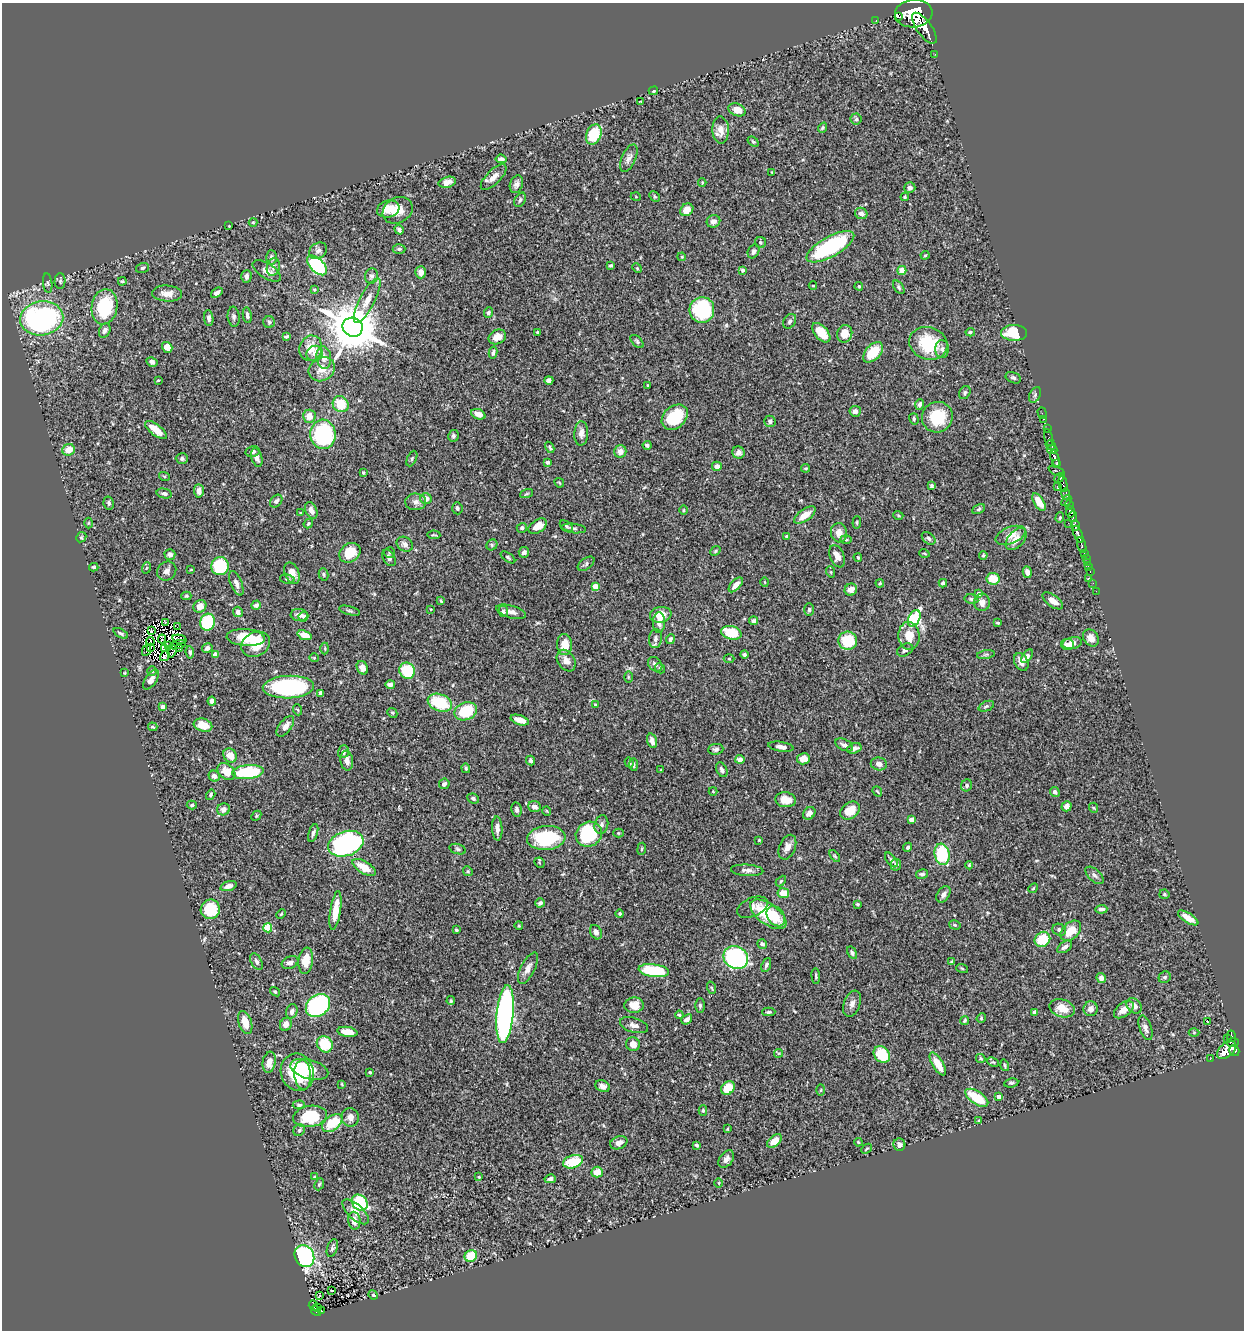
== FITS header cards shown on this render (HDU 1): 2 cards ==
NAXIS1  =                 1242
NAXIS2  =                 1328

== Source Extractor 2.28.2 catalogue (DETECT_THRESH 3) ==
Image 1242 x 1328 px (HDU 1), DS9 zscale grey, 1 PNG px = 1 image px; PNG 1246 x 1332 px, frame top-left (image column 1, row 1328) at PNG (2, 3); each listed source drawn as its Kron ellipse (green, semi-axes under 4 px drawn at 4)
Background 0.612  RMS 0.022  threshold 0.0655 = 3 sigma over >= 5 px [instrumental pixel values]
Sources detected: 496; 5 with non-positive FLUX_AUTO (blend fragments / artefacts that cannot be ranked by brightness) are neither listed nor drawn; the other 491 listed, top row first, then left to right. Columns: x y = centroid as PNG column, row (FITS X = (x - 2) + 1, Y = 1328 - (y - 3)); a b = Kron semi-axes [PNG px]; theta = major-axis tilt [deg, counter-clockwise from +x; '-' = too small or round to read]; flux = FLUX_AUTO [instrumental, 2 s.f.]
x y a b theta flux
914 13 19 14 6 8000
899 17 2 2 - 4800
876 20 3 2 - 19
924 28 18 7 -54 2900
935 54 2 2 - 7.6
653 91 5 3 - 2.5
640 101 3 2 - 0.86
737 110 9 6 -21 17
856 119 5 5 - 2.7
822 128 5 4 - 2.2
721 130 13 8 -88 14
594 134 10 7 68 54
753 142 6 4 -38 1.9
629 158 15 7 66 7.5
501 159 5 4 - 4
771 172 3 2 - 0.94
494 177 16 7 44 11
447 182 9 5 16 7.4
702 183 4 3 - 1.3
516 184 9 6 72 5.4
910 188 5 5 - 5.2
655 196 6 3 -45 1.8
636 197 5 3 - 1.1
905 197 4 3 - 1.7
520 200 7 5 61 3.1
388 209 11 8 16 22
398 210 16 12 30 21
687 210 7 6 - 16
861 213 6 5 - 6.3
713 221 7 6 - 8.2
253 222 4 4 - 1.6
229 226 2 2 - 0.97
399 230 5 4 - 3.2
760 242 5 5 - 2.6
830 247 27 10 29 160
399 249 6 5 - 2.8
318 251 10 7 35 6.2
754 251 7 5 60 4
925 255 4 4 - 1.6
271 257 7 5 -89 4.6
682 257 4 3 - 1.3
317 265 12 6 -45 120
611 265 4 3 - 2.7
273 267 9 6 74 5.7
142 268 7 5 18 2.9
637 268 5 4 - 1.6
743 270 4 4 - 3.5
902 270 4 4 - 19
267 271 16 7 -33 9.6
421 272 6 5 - 9.2
246 276 6 5 - 5.3
371 276 8 6 72 4
60 281 7 5 89 2.8
122 281 4 3 - 1.4
48 283 10 4 -84 2.9
813 286 4 3 - 1.1
859 286 4 3 - 1.4
899 287 7 4 -53 2.8
314 290 4 3 - 1.7
217 293 6 3 37 5.2
167 294 15 8 -4 13
367 301 25 7 62 16
104 307 18 13 80 88
702 310 13 12 - 120
488 312 5 4 - 3.4
247 315 8 4 -80 3.8
234 317 10 6 -85 4.2
42 318 22 17 9 380
209 318 8 4 -84 4.5
790 321 8 5 57 3.5
269 322 6 6 - 2.8
353 327 10 9 - 7800
105 330 7 5 65 5.1
537 332 3 2 - 1.5
970 332 5 4 - 1.8
821 333 11 6 -49 25
1014 333 13 8 0 40
845 334 9 7 77 18
286 337 4 3 - 1.9
497 337 9 7 25 13
637 341 8 5 -44 2.6
928 343 19 16 -20 68
167 347 6 4 -53 16
311 348 13 11 72 21
942 349 9 6 -89 4.7
873 352 12 7 47 43
314 353 8 7 - 6.1
493 353 6 3 77 3
324 358 11 7 -84 9.8
152 362 6 4 -30 4.8
322 369 13 11 31 17
1013 378 8 5 -22 3.4
158 380 3 3 - 1.4
549 380 4 4 - 5
648 385 3 2 - 1.2
965 393 7 5 61 2.7
1035 395 8 5 65 3.2
341 404 8 7 - 34
920 404 5 4 - 4.8
855 411 5 5 - 5.4
1042 413 6 2 -73 11
478 414 7 5 -23 8.6
309 416 6 6 - 14
675 417 14 11 43 59
937 417 16 15 - 56
914 419 6 4 -73 2.4
1043 419 3 3 - 16
770 421 6 5 - 4
1047 429 2 2 - 8.2
156 430 13 5 -37 21
581 433 12 7 87 9
323 434 14 12 -84 190
453 436 6 5 - 3
1049 438 9 3 -78 57
647 445 4 4 - 3
1051 445 5 3 - 270
550 447 6 3 -61 2.3
1052 449 5 4 - 770
69 450 6 5 - 19
620 451 6 6 - 11
252 452 7 5 9 4.3
738 453 6 6 - 7.1
182 458 6 5 - 2.9
257 458 9 5 -75 5.4
412 459 8 4 64 2.4
1055 459 8 4 -75 580
547 462 4 3 - 3.7
1057 464 3 3 - 130
717 466 5 4 - 9.4
806 468 4 3 - 1.7
1057 471 9 3 -24 170
363 473 3 3 - 1.9
164 476 5 3 - 1.8
1059 478 5 4 - 170
559 483 5 3 - 1.4
1063 484 8 3 -76 290
932 486 4 4 - 2.2
1057 486 3 2 - 4.7
199 491 6 5 - 7.9
164 493 8 4 -13 3.2
526 494 7 3 19 1.5
1066 494 6 4 -81 350
426 498 5 5 - 9.7
276 501 7 5 46 4.2
1066 501 6 4 53 240
416 502 10 8 3 7
1039 502 10 5 -59 21
109 503 6 5 - 3.3
1069 505 5 3 - 180
457 508 6 5 - 3.6
979 509 6 4 28 2.7
311 510 9 5 -66 8.4
684 510 5 3 - 1.5
1070 512 5 4 - 1100
301 513 3 2 - 1
805 515 12 6 36 16
898 515 5 3 - 1.4
1073 517 5 3 - 460
1060 518 5 4 - 1.8
857 522 6 4 85 1.8
88 523 5 3 - 1.3
308 523 5 3 - 2.1
1068 523 2 2 - 18
1075 525 5 3 - 430
538 526 10 6 33 16
566 526 7 4 -32 2.5
522 528 5 5 - 3.1
574 528 12 4 -6 4.1
839 533 9 8 - 12
1078 534 9 3 -66 830
434 535 6 2 -4 1.5
1011 535 16 8 21 16
787 536 4 3 - 3.1
81 537 5 4 - 1.9
929 538 8 5 -41 3.7
846 539 6 4 -2 2
1016 539 13 8 49 16
405 544 8 7 - 6.2
492 545 6 5 - 2.4
1082 545 8 3 -74 150
715 551 5 3 - 1.7
524 552 5 5 - 4.7
350 553 11 9 36 32
390 553 6 5 - 1.9
924 553 5 3 - 1.3
1084 553 3 2 - 48
170 554 5 5 - 5.3
983 555 4 3 - 1.7
837 556 12 7 -67 11
508 557 8 4 -35 2.4
858 557 4 3 - 1.6
389 558 9 5 -59 6.8
1086 558 2 2 - 5.1
1087 562 2 2 - 8.9
586 564 9 5 37 3.4
220 566 9 8 - 76
1088 566 2 2 - 5.8
94 567 5 3 - 2
146 568 6 3 71 1.6
191 570 4 2 - 1.1
167 571 10 8 42 6.5
1090 571 3 2 - 13
831 572 6 3 -72 1.6
1027 572 6 4 -74 7.7
292 573 11 7 -66 13
324 574 6 4 -74 2.4
287 579 7 5 -10 3
993 579 6 5 - 29
1088 579 3 2 - 1.1
765 582 5 3 - 1.1
236 583 13 5 -68 7.3
880 583 4 4 - 1.6
943 583 4 4 - 3.9
1093 583 2 2 - 7.1
736 585 9 5 46 9.2
595 586 4 4 - 22
851 590 6 6 - 8.5
1096 591 2 2 - 3.9
979 594 4 4 - 6.2
186 596 5 4 - 1.8
971 599 7 4 -11 2.8
441 601 3 3 - 1.7
1053 601 12 5 -36 11
982 602 8 8 - 8.9
256 605 5 4 - 4
200 606 7 6 - 12
431 609 3 2 - 1
809 610 6 5 - 2.7
349 611 11 4 -15 2.8
503 611 6 5 - 4
238 612 5 4 - 7.7
511 612 15 6 -15 9.1
299 615 8 6 -5 7.6
661 615 11 8 9 17
303 616 5 4 - 3.1
914 618 9 5 62 120
753 621 4 4 - 3.1
208 622 8 7 - 89
165 623 4 2 - 1.4
659 623 10 6 89 7.6
998 623 3 3 - 2
177 627 2 2 - 0.69
151 630 4 3 - 0.62
121 633 8 4 -27 3.2
731 633 10 6 -14 49
304 635 7 4 -20 19
909 636 14 10 -86 24
246 638 19 8 -5 47
1091 638 9 7 -54 9.9
162 639 4 2 - 0.9
179 639 7 3 -14 2.2
655 639 9 6 83 6.3
670 639 5 4 - 3.7
848 641 9 9 - 53
150 642 4 2 - 1.1
1072 643 10 6 11 9.9
256 644 15 12 26 30
564 644 10 7 -85 24
178 645 8 2 16 0.25
1067 645 6 5 - 5.5
168 646 4 2 - 0.54
151 647 3 2 - 1
180 648 3 2 - 1
207 648 5 4 - 5.5
325 648 6 3 -90 1.6
165 649 4 2 - 0.74
146 650 6 2 66 1.8
905 650 8 6 30 4.5
172 651 6 3 71 0.46
190 652 6 4 -84 2.6
744 654 4 4 - 3.6
215 655 4 4 - 10
986 655 9 4 9 3.3
165 656 6 3 57 0.55
1027 656 8 4 52 4.7
314 658 4 4 - 1.5
729 659 5 3 - 1.4
566 661 11 8 -57 9.9
1021 662 9 6 -63 9.3
655 664 8 6 -46 5.9
362 668 7 5 -64 8.5
660 668 5 4 - 2.1
152 671 5 4 - 1.8
407 671 8 7 - 56
125 673 4 2 - 1.2
628 677 6 4 -90 1.7
151 680 11 5 56 7.7
390 684 5 3 - 5.6
288 687 26 11 2 170
321 693 4 3 - 3.1
212 701 4 4 - 5.5
440 703 12 8 -21 63
595 705 4 3 - 1.2
986 706 8 5 22 3.1
163 707 4 4 - 6.5
298 710 5 3 - 1.3
466 711 11 8 23 61
392 713 5 4 - 2.1
520 720 9 4 -18 13
203 725 9 6 -17 20
285 726 12 6 53 8.9
153 727 5 3 - 1.9
652 741 7 5 -73 7.3
844 745 9 5 -26 6
781 747 12 5 -9 6.8
854 748 7 5 17 6
716 749 8 5 7 3.9
343 752 6 5 - 4.9
230 755 7 6 - 15
740 759 4 4 - 14
803 759 6 5 - 14
347 761 10 6 -82 9.3
531 761 5 3 - 3.3
629 763 5 4 - 2.6
879 764 8 6 -11 6.6
634 765 6 4 -89 2.6
466 768 5 3 - 1.9
661 770 3 3 - 1.4
722 770 8 5 -64 5.3
226 772 10 7 -40 20
248 772 16 7 6 89
214 776 6 5 - 6.2
444 784 5 5 - 4.3
967 785 6 5 - 3.5
713 791 4 4 - 1.5
877 791 5 2 - 1.3
1055 792 5 4 - 5.3
211 795 5 4 - 1.9
473 798 6 4 -25 3.2
786 800 10 7 -8 16
192 805 5 4 - 2
1067 806 5 5 - 9.8
534 807 6 5 - 7.1
1094 808 5 3 - 1.4
224 809 6 6 - 6.6
517 809 7 5 -80 4.4
547 811 5 3 - 1.1
850 811 11 8 36 28
809 813 7 5 46 7
256 816 6 4 46 1.6
911 820 4 4 - 10
601 825 9 6 76 6
497 829 12 5 -87 7.5
313 833 9 4 72 4.5
618 833 5 4 - 1.6
589 834 13 12 - 140
546 838 19 12 6 91
759 840 4 3 - 1.4
346 844 18 12 18 370
787 847 13 8 66 11
908 847 5 3 - 2.8
458 849 8 5 -17 2.9
642 849 6 3 81 1.6
942 854 11 7 -79 88
835 856 7 3 -53 1.8
891 860 8 4 -52 3.6
539 863 5 5 - 1.8
896 865 6 5 - 5.7
969 865 4 4 - 1.6
364 867 13 6 -30 24
747 870 16 5 -3 7
468 871 5 4 - 1.8
922 874 6 5 - 4.1
1095 875 11 6 -42 5.1
781 881 6 4 45 1.7
228 886 8 4 18 7.2
1033 888 5 4 - 1.7
783 893 6 5 - 24
943 894 9 6 55 5.8
1164 894 5 4 - 2
540 903 5 4 - 3.6
857 904 3 3 - 1.8
753 907 16 9 23 9.9
210 909 10 9 - 57
1101 909 6 4 2 4.4
335 911 20 5 81 32
281 914 5 3 - 1.5
620 914 4 4 - 2.1
768 914 21 10 -36 73
776 916 11 8 -53 16
1188 918 11 5 -32 16
955 925 6 4 -17 2.3
519 926 4 3 - 1.2
268 928 4 4 - 54
456 930 4 3 - 1.8
1059 930 7 6 - 4.2
1071 931 12 8 44 27
596 932 7 5 -62 5.6
1042 939 8 7 - 49
762 944 5 4 - 3.9
1065 947 8 5 34 5.5
852 953 7 4 -58 3.2
736 957 13 11 -30 230
306 961 13 7 82 26
256 962 9 5 -60 5.1
290 962 8 6 21 6.5
952 962 3 3 - 2.1
766 965 7 4 67 3.2
528 968 17 7 63 9.4
962 968 6 3 -20 1.8
654 971 15 6 -8 74
816 976 8 4 -85 2.2
1165 977 6 5 - 3.1
1101 978 5 4 - 5.9
712 988 6 4 -70 2.1
275 992 5 4 - 2.2
451 1001 4 3 - 1.8
852 1004 13 8 69 8
318 1005 13 10 39 280
634 1005 10 8 2 20
700 1006 7 5 -89 2.8
1134 1006 8 7 - 10
1062 1008 13 8 -18 23
1091 1009 7 7 - 6
1124 1010 11 6 37 13
292 1011 7 5 71 5.3
769 1012 7 4 2 2.8
1035 1012 4 3 - 4
505 1014 29 8 85 530
679 1015 4 3 - 1.9
981 1018 5 4 - 1.7
687 1019 6 4 39 6.1
964 1021 4 4 - 1.9
1207 1021 3 2 - 0.84
245 1022 12 6 -73 18
286 1024 7 5 64 7.9
634 1025 14 7 -17 8.2
1145 1028 13 6 -71 6.7
347 1032 10 5 -9 19
1194 1033 5 3 - 1.5
1231 1036 6 3 -83 150
1227 1038 2 2 - 5.1
1232 1042 6 3 1 56
325 1044 8 7 - 48
633 1044 7 6 - 12
1227 1050 11 7 43 520
1234 1051 5 5 - 460
779 1053 4 4 - 1.5
882 1054 9 7 -47 47
981 1058 5 4 - 1.8
1210 1059 2 2 - 4.6
269 1062 10 6 80 13
993 1062 6 4 -23 1.9
938 1064 13 5 -59 24
1005 1065 6 3 -72 1.7
309 1069 19 9 -16 51
297 1072 19 16 -72 62
370 1072 3 3 - 1.6
303 1075 15 8 -86 24
1011 1083 7 4 8 2.6
342 1084 3 2 - 1.1
603 1086 7 5 -24 7.8
728 1088 7 6 - 38
821 1090 6 4 88 1.9
999 1097 4 4 - 9.2
977 1098 13 6 -34 47
299 1105 6 4 3 2.9
703 1110 5 4 - 2.5
310 1116 17 10 9 70
350 1117 9 8 - 7.4
979 1120 3 2 - 0.98
332 1123 11 7 36 41
727 1129 4 2 - 1.2
299 1130 6 5 - 3
774 1141 9 5 40 16
858 1142 4 3 - 1.4
619 1143 9 6 22 8.7
696 1145 4 3 - 3.1
899 1145 6 6 - 6.9
866 1149 6 3 41 1.5
726 1159 10 6 52 6.2
573 1162 10 6 17 47
597 1172 6 5 - 16
314 1177 4 3 - 1.2
479 1177 3 3 - 1.5
550 1179 6 4 13 3.8
719 1183 4 3 - 1.3
319 1184 6 4 67 2.2
360 1203 9 7 -46 95
356 1212 16 7 -42 13
354 1221 9 6 -82 12
332 1248 9 5 71 3.6
304 1256 11 9 -60 300
471 1256 6 5 - 49
332 1290 3 2 - 1
320 1295 3 2 - 2.2
373 1295 5 4 - 1.6
313 1306 5 3 - 57
317 1308 4 3 - 13
316 1311 5 3 - 55
321 1311 3 3 - 22
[5 non-positive-flux detections neither listed nor drawn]